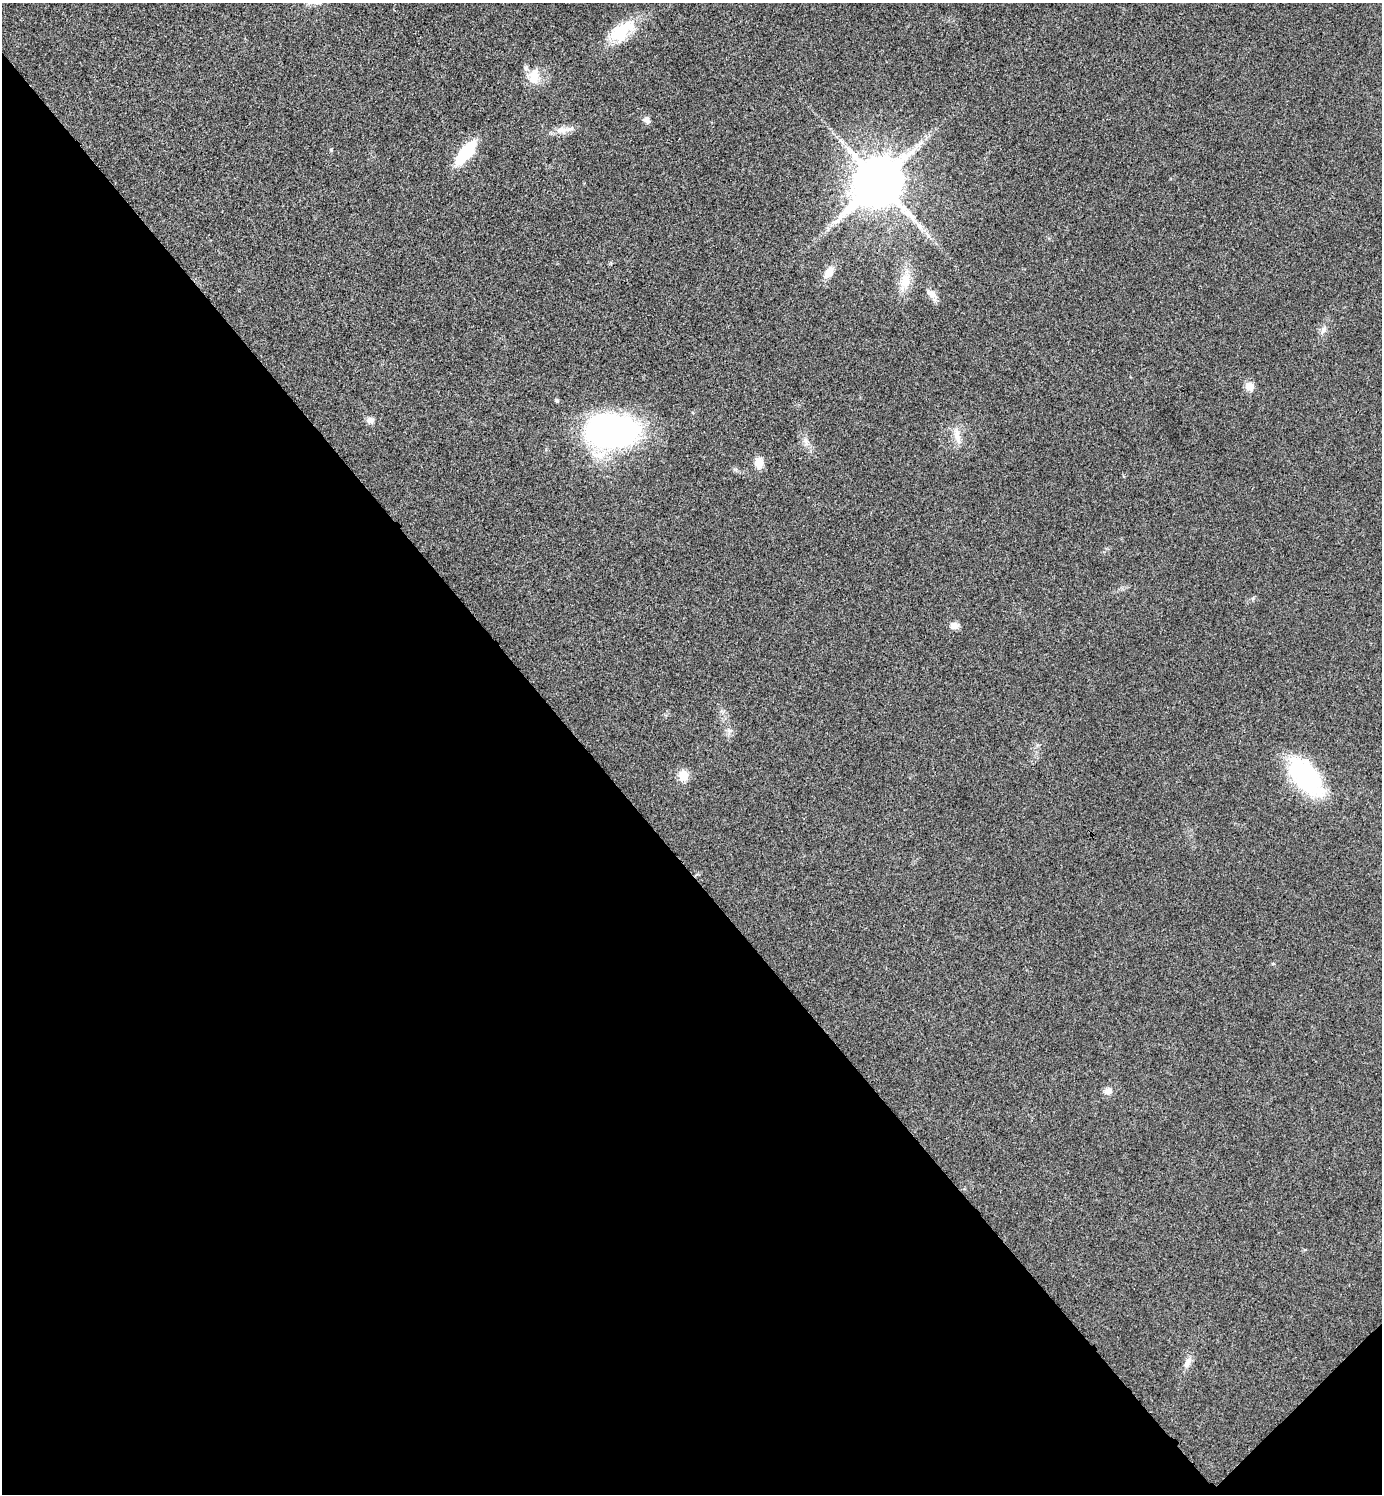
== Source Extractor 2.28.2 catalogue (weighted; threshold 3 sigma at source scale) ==
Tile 14 of 4 x 4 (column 2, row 4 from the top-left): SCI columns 1682-3061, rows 5-1496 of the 5980 x 5981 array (HDU 1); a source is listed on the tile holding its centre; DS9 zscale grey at full resolution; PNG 1384 x 1496 px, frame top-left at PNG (2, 3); no overlay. Shown black and unused: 43% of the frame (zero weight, under 3 of 4 exposures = <1% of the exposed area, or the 3 px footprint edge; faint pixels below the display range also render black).
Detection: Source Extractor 2.28.2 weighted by HDU 2 'WHT'; one run over the whole footprint, this tile lists its part. Background 0.0281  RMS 0.0053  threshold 0.024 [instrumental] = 3 sigma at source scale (4.5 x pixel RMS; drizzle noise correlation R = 1.50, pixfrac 1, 0.05/0.05 arcsec/px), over >= 5 px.
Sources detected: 25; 1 inside a brighter listed object's ellipse — not listed separately; the other 24 listed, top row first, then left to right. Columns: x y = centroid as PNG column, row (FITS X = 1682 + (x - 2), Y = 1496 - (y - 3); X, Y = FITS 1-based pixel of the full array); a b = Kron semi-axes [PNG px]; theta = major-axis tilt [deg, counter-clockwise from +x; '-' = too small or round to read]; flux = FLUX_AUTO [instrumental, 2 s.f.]
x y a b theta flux
621 31 36 19 34 21
534 76 22 15 83 9.4
647 120 10 7 -64 2.2
563 130 25 9 9 5.4
331 150 5 4 - 0.59
466 153 24 9 51 31
878 182 19 16 46 2000
829 272 13 8 56 6.8
905 280 23 14 80 11
932 295 18 8 -49 3.9
1323 330 12 7 68 2.6
1249 386 10 9 - 4.8
557 401 5 5 - 0.8
370 420 9 7 -4 2.8
613 431 53 32 -1 150
957 436 26 8 -78 6.1
806 442 13 6 -73 2.8
759 463 11 9 90 6.3
954 625 10 8 -14 3
729 730 7 4 -1 1.3
683 775 12 10 90 7.3
1306 776 49 25 -50 55
1108 1091 11 9 12 3
1188 1362 16 8 57 3.4
Unlisted compact peaks at least as high as the median listed source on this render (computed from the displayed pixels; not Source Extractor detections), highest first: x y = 1253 598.